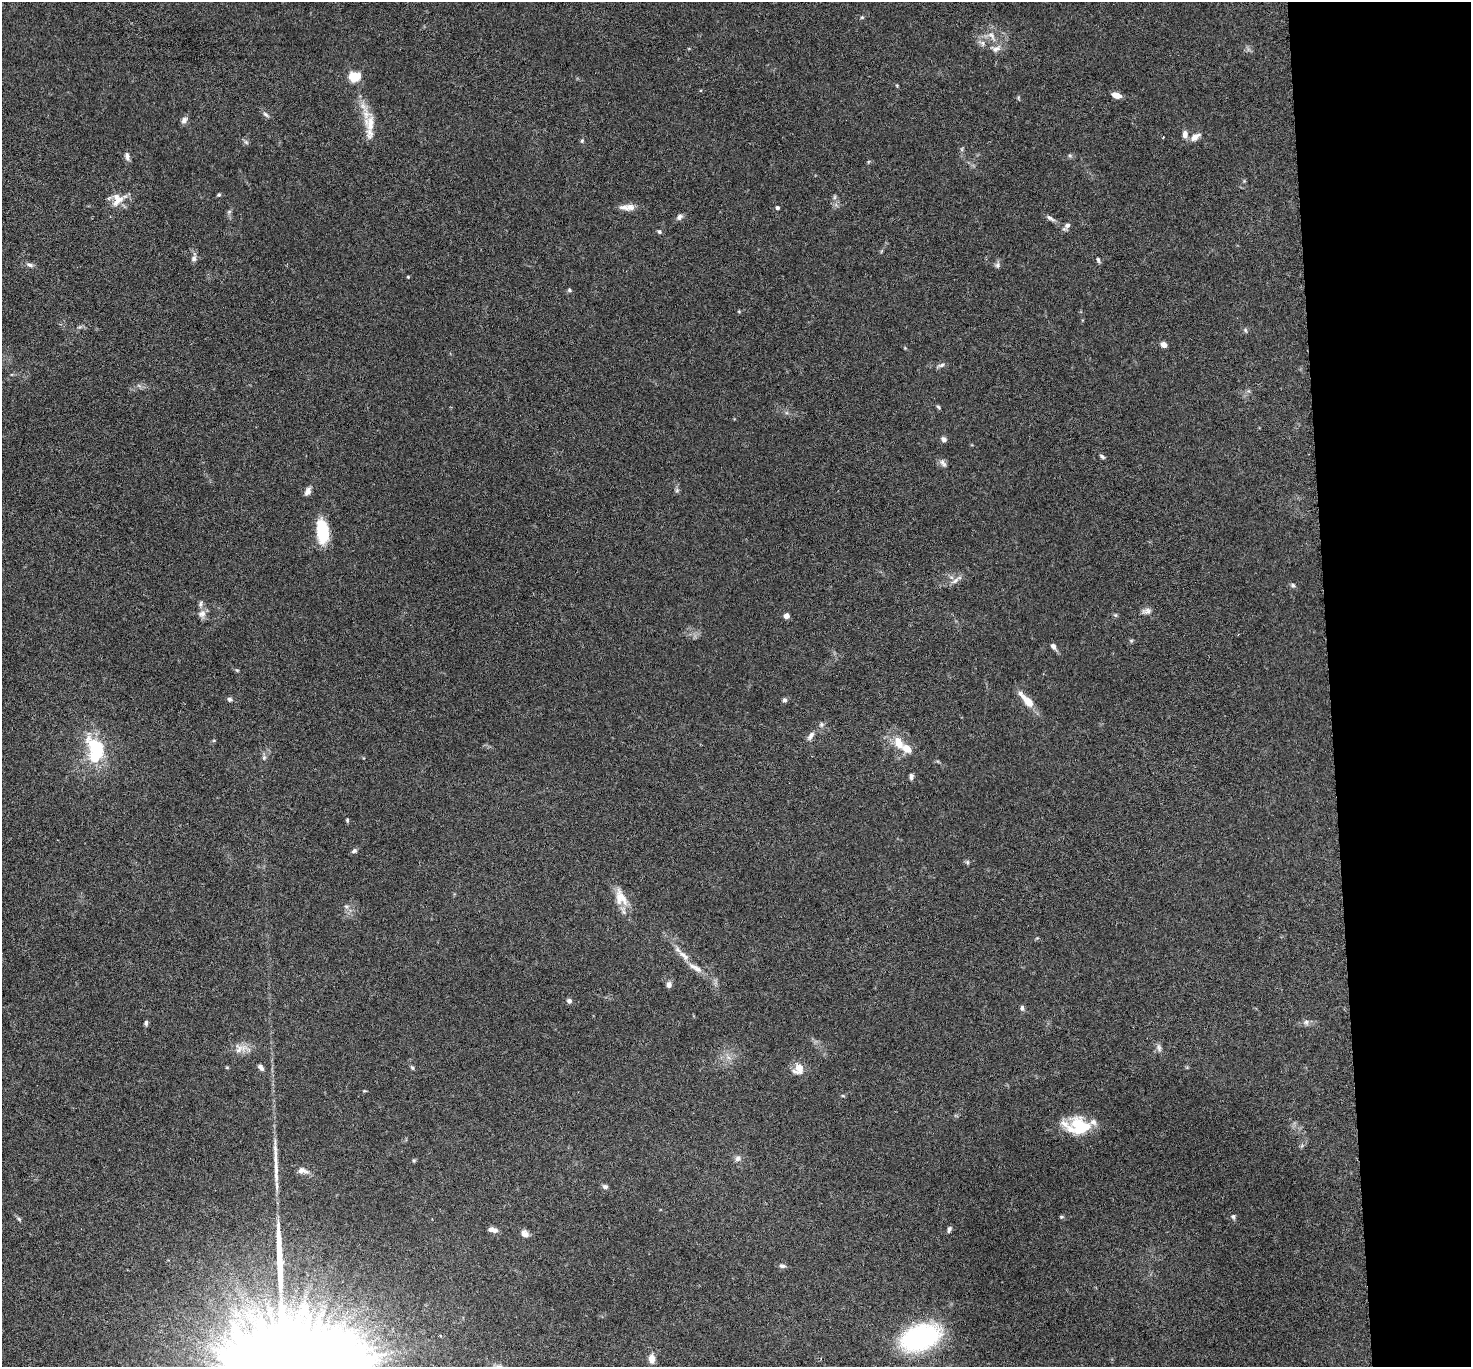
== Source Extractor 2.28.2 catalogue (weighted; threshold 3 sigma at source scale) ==
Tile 6 of 3 x 3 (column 3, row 2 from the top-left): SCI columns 2943-4411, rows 1530-2894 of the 4415 x 4386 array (HDU 1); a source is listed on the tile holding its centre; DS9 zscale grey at full resolution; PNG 1473 x 1369 px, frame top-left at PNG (2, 2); no overlay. Shown black and unused: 10% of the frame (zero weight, under 3 of 6 exposures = <1% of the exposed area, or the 3 px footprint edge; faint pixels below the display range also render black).
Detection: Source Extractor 2.28.2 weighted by HDU 2 'WHT'; one run over the whole footprint, this tile lists its part. Background 0.0464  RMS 0.0023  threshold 0.00947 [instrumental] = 3 sigma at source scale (4.09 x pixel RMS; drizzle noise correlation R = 1.36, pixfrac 0.8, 0.05/0.05 arcsec/px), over >= 5 px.
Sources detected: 103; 1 inside a brighter object's white glare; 2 long thin detections or spike segments (spike, bleed or trail) — not listed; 8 inside a brighter listed object's ellipse — not listed separately; the other 92 listed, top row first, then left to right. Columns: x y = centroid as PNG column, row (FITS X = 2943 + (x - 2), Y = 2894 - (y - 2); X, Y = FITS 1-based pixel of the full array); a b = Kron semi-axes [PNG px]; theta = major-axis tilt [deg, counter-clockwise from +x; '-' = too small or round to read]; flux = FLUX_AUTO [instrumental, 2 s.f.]
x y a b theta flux
862 17 6 3 18 0.25
992 36 18 7 -56 1.8
982 43 9 6 -73 0.8
354 76 11 8 2 5.1
1116 95 10 6 -19 1.8
1018 98 6 4 72 0.26
266 114 10 5 -41 0.58
184 120 9 7 53 0.83
370 124 26 16 -84 4.4
1185 134 9 6 85 1.2
1163 137 3 2 - 0.21
1195 137 13 7 35 1.5
582 141 6 4 69 0.3
246 142 7 4 -45 0.44
127 156 12 6 -79 0.82
219 195 5 4 - 0.32
834 197 7 4 89 0.4
119 200 24 8 38 2.5
627 207 21 7 0 1.9
777 208 5 4 - 0.38
229 212 6 5 - 0.4
679 217 9 6 45 0.73
1050 218 14 5 -30 0.8
1067 225 9 7 50 0.84
659 232 5 5 - 0.41
194 259 8 7 - 0.66
1098 260 8 4 -71 0.37
30 265 10 5 -25 0.7
997 265 8 7 - 0.59
408 277 4 4 - 0.2
569 290 6 5 - 0.35
1245 330 6 5 - 0.36
1164 345 6 5 - 1.3
905 348 4 4 - 0.18
941 365 11 5 18 0.6
938 407 6 4 -44 0.3
944 439 7 6 - 0.61
1102 456 7 4 -38 0.43
943 463 12 6 -50 0.82
677 490 6 5 - 0.41
308 491 11 7 64 1.1
322 531 24 12 -84 8.7
955 581 13 6 41 1.1
1293 585 7 5 -49 0.45
1147 611 13 7 8 0.97
202 614 11 10 - 1.3
1115 615 6 4 -43 0.31
786 616 5 5 - 1.6
1131 641 6 4 72 0.27
1053 646 7 6 - 0.74
237 670 6 3 -18 0.25
229 699 6 6 - 0.46
785 700 6 6 - 0.49
1027 700 24 8 -46 3.5
821 724 7 6 - 0.54
811 736 14 6 55 0.99
898 743 17 10 -66 3.4
96 748 23 15 -80 16
264 758 7 5 70 0.52
911 777 7 5 89 0.64
347 820 6 4 90 0.27
354 851 7 5 21 0.52
967 862 6 5 - 0.36
621 897 24 15 -65 3.9
346 906 7 4 -2 0.4
684 956 22 8 -42 2.1
669 985 8 6 88 0.83
569 1001 7 6 - 0.6
1022 1008 8 5 -85 0.52
1306 1022 8 6 -76 0.63
146 1023 6 4 84 0.55
1159 1048 10 6 -75 0.74
239 1049 14 13 - 2
261 1067 8 5 -47 0.74
412 1067 6 4 -61 0.35
798 1069 15 12 53 2.4
364 1091 6 3 0 0.2
843 1096 6 3 -19 0.23
1078 1124 27 19 -53 7.2
738 1159 9 7 9 0.81
414 1160 5 4 - 0.28
302 1170 16 8 -11 1.3
605 1187 7 6 - 0.56
1061 1217 6 4 7 0.28
1233 1217 7 5 -86 0.44
19 1219 7 4 -45 0.37
949 1229 8 4 73 0.5
493 1230 12 6 -13 1.1
525 1234 11 8 -47 1.1
782 1266 8 6 -10 0.62
920 1338 31 19 20 39
652 1359 9 6 90 1.9